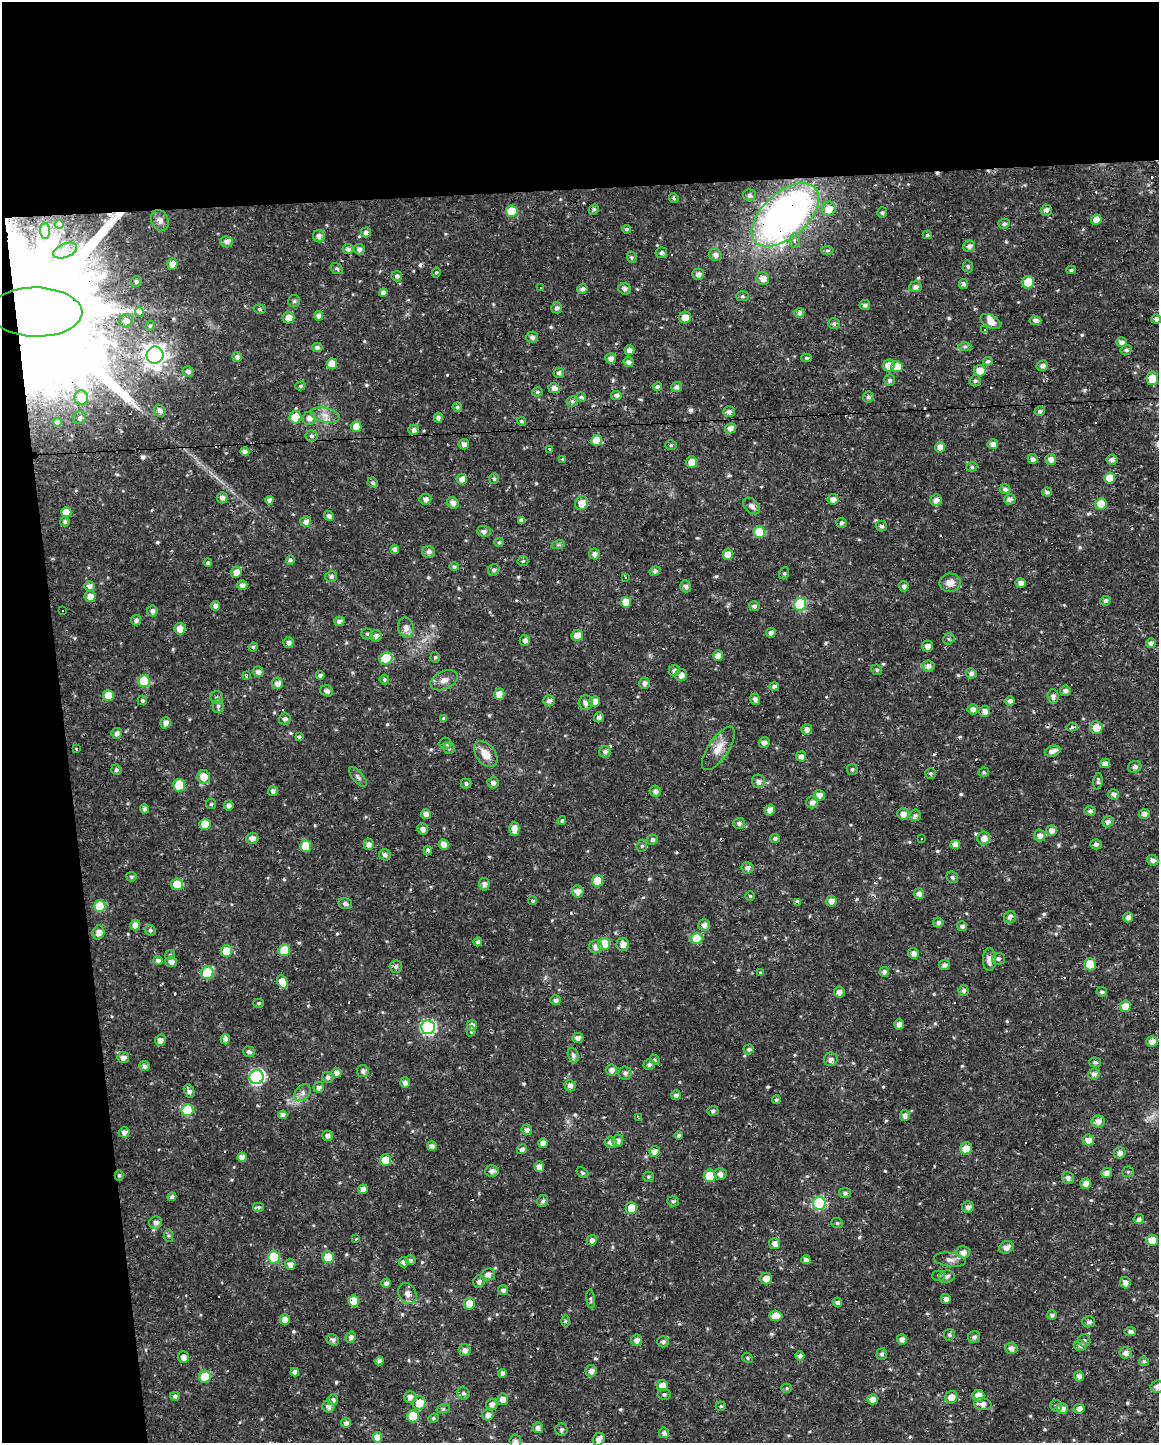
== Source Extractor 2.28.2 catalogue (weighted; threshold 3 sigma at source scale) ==
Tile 1 of 4 x 3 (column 1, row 1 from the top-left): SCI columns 1-1157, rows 2891-4331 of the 4627 x 4382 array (HDU 1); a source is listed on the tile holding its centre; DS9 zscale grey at full resolution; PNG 1161 x 1445 px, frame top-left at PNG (2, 2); each listed source drawn as its Kron ellipse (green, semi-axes under 4 px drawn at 4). Shown black and unused: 19% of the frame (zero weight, under 2 of 3 exposures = <1% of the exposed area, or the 3 px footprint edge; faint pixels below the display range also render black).
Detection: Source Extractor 2.28.2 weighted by HDU 2 'WHT'; one run over the whole footprint, this tile lists its part. Background 0.0217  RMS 0.0028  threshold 0.0124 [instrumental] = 3 sigma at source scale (4.5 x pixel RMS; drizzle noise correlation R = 1.50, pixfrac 1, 0.0396/0.0396 arcsec/px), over >= 5 px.
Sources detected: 605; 19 cosmic-ray / hot-pixel residue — neither listed nor drawn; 3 inside a brighter listed object's ellipse — not listed separately; of the other 583, all 500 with FLUX_AUTO >= 0.407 (the completeness limit of this list) listed and drawn (83 fainter detections not listed), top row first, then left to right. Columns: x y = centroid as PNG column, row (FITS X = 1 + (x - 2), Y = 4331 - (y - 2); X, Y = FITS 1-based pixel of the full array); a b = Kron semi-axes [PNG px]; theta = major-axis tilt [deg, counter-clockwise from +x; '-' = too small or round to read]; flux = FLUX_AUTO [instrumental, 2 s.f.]
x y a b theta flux
749 195 6 6 - 0.9
674 198 5 4 - 0.43
594 209 5 4 - 0.52
829 209 7 7 - 2.9
1046 210 6 5 - 1.1
512 211 6 5 - 8.5
882 213 5 5 - 0.51
785 215 40 22 42 130
160 220 11 8 -65 1.3
1096 220 5 5 - 2.4
59 224 4 4 - 1
1004 224 6 5 - 0.69
626 229 4 4 - 0.46
45 231 7 5 -87 0.68
366 232 5 5 - 0.92
927 235 4 4 - 0.41
319 236 6 6 - 1.5
795 241 7 5 88 1.1
227 242 6 5 - 1.2
969 246 6 5 - 1.3
348 249 5 5 - 1
359 249 5 5 - 0.95
827 250 6 4 -3 0.43
65 251 12 7 21 1.4
661 253 6 5 - 0.65
715 255 6 6 - 1.3
632 257 6 4 -70 0.46
172 264 6 5 - 2.1
968 266 6 5 - 0.58
337 269 6 5 - 0.53
1071 270 5 3 - 0.47
436 273 5 4 - 0.45
698 274 6 5 - 1.2
397 276 5 5 - 0.72
763 279 6 6 - 2
136 281 5 5 - 0.68
1028 282 6 6 - 8.3
963 284 5 4 - 0.95
541 287 3 2 - 0.45
915 287 6 5 - 1.1
582 289 5 5 - 0.9
625 289 6 5 - 1.1
383 293 4 4 - 1.2
742 296 6 5 - 0.49
294 301 6 6 - 0.53
865 305 5 5 - 0.81
557 308 5 5 - 1
260 309 6 5 - 0.47
36 312 46 24 -1 22000
139 312 4 4 - 1.6
799 313 5 5 - 0.95
319 316 5 4 - 1.1
288 318 6 5 - 2.5
685 318 6 6 - 2.8
1156 319 5 4 - 0.97
1035 320 6 4 -3 1.1
126 321 7 6 - 1.3
990 322 11 6 -30 2.3
834 323 6 5 - 0.67
150 326 5 4 - 0.41
985 330 4 3 - 0.43
532 337 6 5 - 0.92
1121 342 5 5 - 1.1
317 347 5 4 - 0.9
965 347 6 4 0 0.54
629 350 5 5 - 1.3
1126 350 6 5 - 0.63
155 355 8 8 - 180
237 357 5 5 - 0.99
611 358 5 5 - 1.4
807 358 5 4 - 0.49
988 361 5 4 - 0.9
629 362 5 5 - 0.89
332 364 5 5 - 3.1
889 366 6 5 - 2.7
1042 366 6 5 - 1
897 367 6 5 - 4.8
188 371 5 5 - 1
980 371 6 5 - 3.2
559 373 5 5 - 0.81
1152 378 7 6 - 5.6
890 380 6 5 - 0.72
975 381 5 5 - 0.52
300 386 5 4 - 0.54
657 387 4 4 - 0.65
676 387 5 5 - 1.1
554 388 5 5 - 1.8
537 392 5 4 - 0.5
616 395 5 4 - 0.92
581 397 5 4 - 0.65
868 397 5 5 - 0.82
81 398 7 7 - 5.6
572 401 5 5 - 0.73
457 407 5 4 - 0.63
160 411 6 5 - 1.1
1040 411 5 5 - 0.78
729 412 6 5 - 1.1
325 415 15 7 -13 2.1
295 417 6 6 - 7.4
80 418 6 6 - 0.72
309 418 6 6 - 1.6
438 418 5 4 - 0.99
521 421 4 4 - 0.5
57 422 4 4 - 1.1
356 427 5 5 - 4.2
730 428 6 5 - 1.8
414 430 5 5 - 1.1
311 436 6 5 - 0.76
596 440 5 5 - 4.5
464 444 5 5 - 1.1
993 444 5 5 - 1.6
671 445 6 5 - 0.43
940 447 5 5 - 1.7
550 449 3 3 - 0.75
245 452 5 4 - 1.1
563 459 3 3 - 0.54
1033 459 5 5 - 1
1051 459 5 5 - 1.5
1112 460 5 5 - 1
692 462 6 5 - 2.6
972 467 5 4 - 0.43
1110 478 5 5 - 3.6
462 479 5 5 - 1.7
494 479 5 4 - 0.48
373 483 5 5 - 0.61
1005 489 5 5 - 0.84
1047 492 5 4 - 0.69
222 498 5 5 - 1.2
425 499 6 5 - 1.1
833 499 5 5 - 1.5
1010 499 5 5 - 1.2
269 500 4 4 - 1.2
936 500 6 6 - 1.5
453 503 6 5 - 1.3
582 503 7 6 - 2.9
1101 504 6 5 - 3.8
752 506 10 6 -43 1.2
66 512 5 5 - 3.1
329 516 5 4 - 0.94
522 520 4 4 - 0.91
65 521 5 4 - 0.59
306 521 5 5 - 1.3
842 523 5 5 - 0.62
881 526 5 5 - 0.82
484 531 7 5 -3 0.93
759 532 6 5 - 9.6
499 542 4 4 - 0.46
558 545 7 4 18 0.46
395 549 4 4 - 1.3
429 552 6 6 - 1.2
594 554 5 5 - 1.4
728 555 5 5 - 2.5
290 560 5 4 - 0.65
523 561 5 5 - 0.41
208 563 4 4 - 0.62
454 567 5 4 - 0.51
494 570 6 5 - 0.72
655 571 6 4 27 0.66
236 572 5 5 - 2.1
784 573 6 5 - 0.45
331 576 6 5 - 0.74
625 578 3 3 - 0.71
950 583 10 9 - 2.1
1021 583 5 5 - 1.3
242 585 5 5 - 1.2
89 586 5 5 - 1.2
686 586 6 5 - 1
904 586 5 5 - 1
90 596 5 5 - 2.1
1106 601 5 4 - 0.88
626 602 5 5 - 3.7
800 604 6 6 - 20
215 606 5 4 - 1.3
754 606 5 5 - 0.97
62 610 3 3 - 0.94
152 611 5 5 - 1
136 620 5 5 - 0.91
339 621 5 5 - 0.97
406 628 10 8 -77 1.9
180 629 6 5 - 2.3
771 633 5 4 - 1.1
367 634 5 5 - 0.49
577 635 6 5 - 2.5
376 636 6 5 - 1.2
949 639 6 5 - 0.48
525 640 5 5 - 1
288 643 5 5 - 1.2
1151 643 5 5 - 1.4
927 646 5 5 - 1.4
253 647 4 4 - 0.55
718 656 5 5 - 2.2
435 657 5 4 - 0.43
386 658 7 6 - 10
928 666 6 6 - 1.2
877 670 5 5 - 0.48
674 671 5 5 - 1.1
258 672 5 5 - 1.2
971 673 5 5 - 0.92
320 675 4 4 - 0.91
681 675 6 6 - 1.6
246 676 3 2 - 0.46
384 679 5 4 - 0.52
444 680 14 9 24 1.9
144 681 6 6 - 11
277 683 6 5 - 1.7
644 683 6 5 - 0.99
774 686 4 4 - 0.76
327 691 6 5 - 0.88
1065 691 5 5 - 0.98
499 694 5 5 - 2.9
108 695 5 5 - 3.9
1053 696 7 5 -85 1.2
217 697 6 6 - 0.7
755 699 5 5 - 0.99
142 700 4 4 - 0.53
549 701 5 5 - 1
594 701 5 5 - 2
1010 701 4 4 - 0.91
586 703 7 7 - 1.4
218 706 7 5 90 0.71
973 709 5 5 - 1.4
985 711 6 5 - 1.4
599 717 5 4 - 0.95
443 718 4 4 - 0.46
285 719 6 5 - 0.83
166 723 6 5 - 1.5
1072 727 5 3 - 1.5
1096 728 6 6 - 3.1
807 729 5 5 - 1.2
117 733 5 5 - 1
299 737 4 3 - 1.2
764 742 5 5 - 1.2
445 744 6 6 - 0.73
449 748 5 5 - 0.57
718 748 25 10 56 3.7
77 749 3 3 - 1.9
1053 751 8 5 20 1.9
605 752 6 5 - 0.92
486 754 15 9 -52 3.3
801 756 5 5 - 1.2
1105 763 5 4 - 1.2
1135 767 7 6 - 0.9
852 769 5 5 - 0.52
116 770 5 5 - 0.65
984 772 5 4 - 0.49
931 773 5 5 - 0.54
204 777 7 6 - 3.5
358 777 12 5 -49 0.82
758 781 7 6 - 1.3
1098 781 8 4 82 0.59
466 783 5 5 - 0.72
493 783 6 5 - 1.1
179 785 6 6 - 8.3
273 791 5 5 - 1
655 791 6 5 - 1
1113 794 5 5 - 1
820 795 5 5 - 1.4
812 802 6 6 - 1.2
211 804 5 5 - 0.42
229 805 5 5 - 1
145 809 5 4 - 1.1
770 810 5 5 - 1.8
1090 811 6 4 -1 0.71
426 814 5 5 - 1.5
903 814 6 5 - 1.7
1144 814 5 5 - 1.1
915 815 6 5 - 0.66
562 821 4 4 - 0.48
1108 822 6 5 - 1
739 823 6 5 - 0.88
205 824 5 5 - 4
423 829 5 5 - 1.2
514 829 7 5 -89 2.5
1052 830 5 5 - 1.5
1040 835 6 6 - 1.5
252 838 6 5 - 1.5
775 838 5 4 - 0.65
984 838 6 6 - 1.9
921 839 3 3 - 1.1
652 840 5 5 - 0.72
369 844 5 5 - 1.2
444 844 5 5 - 2
955 844 5 4 - 1.9
1096 844 5 5 - 0.73
306 846 6 5 - 6.1
642 846 6 5 - 0.53
428 850 5 4 - 1.8
385 855 6 5 - 0.93
1153 860 6 5 - 1.1
748 868 6 5 - 1.1
131 877 5 4 - 0.52
952 877 6 5 - 0.61
597 881 6 5 - 5.2
177 884 6 6 - 4.5
484 884 6 5 - 1.2
578 892 6 6 - 1.7
919 894 5 5 - 1.3
750 896 5 5 - 0.42
532 901 4 4 - 0.43
831 901 5 5 - 1.4
798 902 3 3 - 14
345 904 7 5 -14 0.83
100 906 6 6 - 11
1010 917 6 5 - 1.2
1128 917 5 5 - 1.1
938 923 5 5 - 0.75
135 925 5 5 - 1.9
704 925 6 6 - 1.2
962 926 5 5 - 0.99
150 930 5 5 - 0.59
98 933 7 6 - 1.7
697 938 6 5 - 8.2
478 942 4 4 - 1
604 944 6 6 - 10
623 944 6 6 - 1.8
596 947 6 6 - 1.6
284 950 6 6 - 8.6
226 951 6 5 - 5.5
913 953 5 5 - 1.2
170 955 5 4 - 0.42
998 959 6 6 - 0.64
989 960 11 6 -90 2.2
158 961 4 4 - 1
171 962 6 5 - 1.3
1090 964 6 5 - 5.8
944 965 5 5 - 0.99
396 967 6 6 - 0.76
884 972 5 5 - 0.94
207 973 6 6 - 12
761 973 4 4 - 0.43
282 982 7 5 -65 3.7
964 991 5 5 - 0.86
839 992 5 5 - 1.2
1102 992 5 4 - 0.57
556 1000 5 5 - 0.92
258 1003 5 4 - 0.41
1125 1006 6 5 - 3.1
899 1024 5 5 - 1.3
472 1025 5 5 - 1.4
428 1027 7 7 - 50
471 1031 5 4 - 0.45
578 1038 5 5 - 1.3
225 1039 5 4 - 1.3
160 1040 5 5 - 1.3
1152 1041 6 5 - 1.6
749 1049 5 5 - 0.63
249 1052 6 5 - 0.83
573 1055 8 5 -69 0.84
123 1057 6 5 - 1.5
655 1059 5 3 - 0.41
831 1059 7 6 - 1.3
1095 1062 6 5 - 0.65
649 1064 6 5 - 0.75
144 1066 5 5 - 1.2
611 1070 5 5 - 1.4
363 1071 6 6 - 1
337 1073 5 4 - 1.2
625 1073 6 6 - 0.96
1094 1074 6 5 - 1.1
257 1077 7 7 - 44
328 1077 5 5 - 0.71
405 1082 5 5 - 1.1
570 1086 6 5 - 1.2
319 1087 5 5 - 1.1
189 1091 7 5 -65 1.2
302 1093 9 7 49 1.2
676 1095 5 4 - 0.89
776 1100 4 4 - 0.47
187 1110 6 6 - 12
713 1111 5 5 - 0.62
283 1115 5 4 - 1.4
905 1115 5 5 - 1.3
639 1118 3 2 - 0.58
1098 1121 6 6 - 1.5
527 1130 5 5 - 1.1
124 1132 5 5 - 1.2
679 1135 4 4 - 0.56
327 1136 5 5 - 0.96
1088 1140 5 5 - 2.4
618 1141 6 5 - 1.2
611 1142 6 5 - 1.2
543 1143 5 4 - 1.5
432 1146 5 4 - 1.2
966 1148 6 5 - 3.3
522 1149 5 4 - 0.97
655 1151 5 5 - 1.4
1120 1153 6 5 - 1.4
242 1157 5 4 - 1.6
385 1160 6 5 - 3.6
539 1167 5 5 - 1.7
492 1171 7 5 6 1.2
1128 1172 6 5 - 0.43
582 1173 6 4 -39 0.52
1106 1173 5 5 - 1.4
720 1174 6 6 - 1.2
119 1175 5 4 - 0.46
710 1176 6 6 - 5.1
648 1177 5 5 - 0.43
1068 1178 6 6 - 1.1
1086 1183 5 5 - 1.6
363 1189 5 4 - 1.3
845 1193 6 5 - 0.75
172 1197 4 4 - 0.81
543 1201 6 5 - 0.75
673 1201 6 5 - 0.51
819 1203 6 6 - 25
259 1207 6 5 - 0.51
968 1207 6 5 - 1.1
631 1208 6 5 - 4.8
1139 1219 5 5 - 0.9
156 1223 7 6 - 1.2
837 1223 6 5 - 0.53
168 1236 6 4 -85 0.46
356 1239 3 2 - 1.2
592 1240 5 5 - 1.1
1152 1240 5 5 - 3.9
775 1243 6 5 - 1.7
1006 1247 7 6 - 1.5
963 1252 7 6 - 1.6
274 1257 6 6 - 11
328 1257 6 6 - 6.3
410 1260 5 5 - 0.66
806 1260 4 4 - 1.2
950 1260 16 7 -7 1.5
404 1262 5 5 - 1.2
290 1264 5 5 - 1.5
488 1274 7 6 - 1.3
939 1276 6 5 - 0.49
947 1277 8 6 16 0.98
766 1278 6 6 - 2
479 1282 6 5 - 1.1
386 1283 4 4 - 1
1125 1283 6 5 - 1.4
503 1290 5 5 - 0.9
407 1293 11 8 -58 1.6
591 1299 9 4 -85 0.51
946 1299 5 5 - 1.1
354 1301 6 5 - 7.1
837 1302 5 4 - 1.2
469 1304 6 5 - 3.7
1052 1315 5 5 - 0.81
776 1316 6 5 - 3.5
285 1319 5 5 - 2
565 1321 6 4 -90 0.45
1089 1322 6 5 - 0.8
1130 1331 6 4 -8 1
949 1335 6 5 - 0.55
351 1337 5 5 - 1
974 1337 6 5 - 0.76
902 1339 5 5 - 1.2
333 1340 6 5 - 0.77
637 1340 5 5 - 1.3
1084 1340 6 6 - 0.61
663 1342 6 5 - 0.9
1080 1345 6 5 - 0.99
1011 1348 6 5 - 1.2
465 1350 6 6 - 1.3
1126 1353 6 5 - 1.4
882 1354 6 5 - 0.7
800 1356 4 4 - 1
183 1357 6 5 - 1.3
747 1358 6 4 -25 0.41
379 1361 4 4 - 1.1
1144 1361 5 4 - 0.55
591 1371 6 5 - 1.4
295 1372 4 4 - 1.2
502 1373 4 4 - 0.93
1079 1376 5 5 - 1.1
205 1377 6 6 - 8.7
662 1386 5 5 - 2.8
1157 1387 6 6 - 1.2
787 1388 5 4 - 0.44
463 1393 6 6 - 0.69
664 1394 6 5 - 0.6
175 1396 5 4 - 0.89
978 1396 6 5 - 2.9
410 1397 6 6 - 1.3
951 1397 6 6 - 2.8
503 1399 6 5 - 1.9
873 1399 5 5 - 1.7
333 1400 5 5 - 1.1
419 1403 7 6 - 3.4
492 1404 6 5 - 1.2
983 1404 9 6 -8 1.5
721 1406 5 4 - 0.42
1056 1406 6 5 - 0.56
328 1407 6 6 - 1.3
443 1409 7 4 18 0.49
1062 1409 6 5 - 1.6
1079 1409 5 5 - 1.2
488 1415 6 5 - 1.3
413 1416 6 5 - 8.5
433 1418 5 4 - 0.42
346 1423 5 5 - 1.1
538 1428 5 5 - 1.2
561 1430 6 6 - 0.68
664 1433 5 5 - 0.92
377 1437 5 5 - 2.8
599 1439 7 5 59 1.5
515 1441 6 6 - 1.3
Overlapping masked pixels (flux is a lower limit): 7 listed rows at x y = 785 215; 36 312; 1110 478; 428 850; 119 1175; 407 1293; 354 1301
Isophote crosses this tile's border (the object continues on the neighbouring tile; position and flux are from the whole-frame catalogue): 2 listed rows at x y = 1157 1387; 515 1441